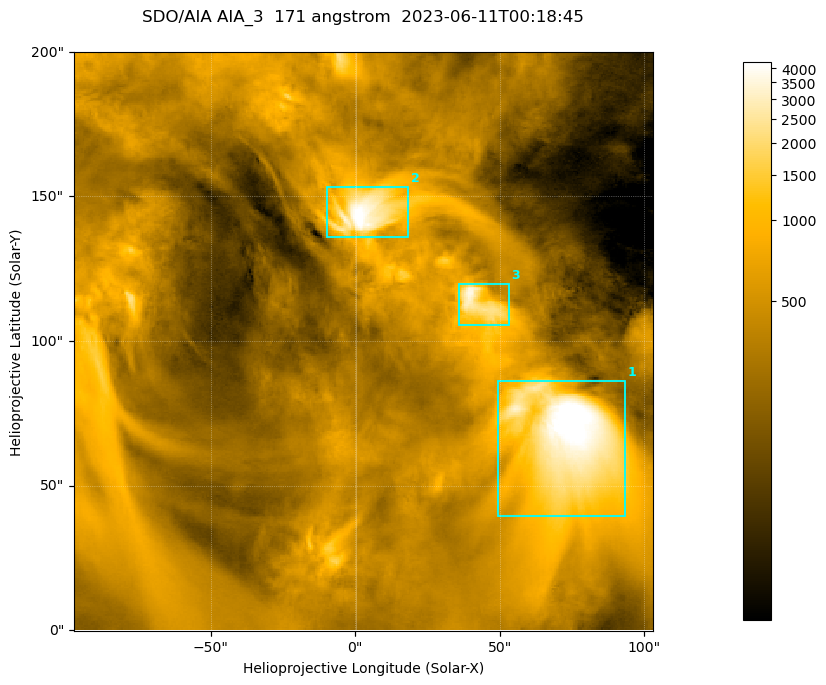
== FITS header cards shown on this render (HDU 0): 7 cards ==
TELESCOP= 'SDO/AIA '
INSTRUME= 'AIA_3   '
WAVELNTH=                  171
WAVEUNIT= 'angstrom'
DATE-OBS= '2023-06-11T00:18:45.352'
CTYPE1  = 'HPLN-TAN'
CTYPE2  = 'HPLT-TAN'

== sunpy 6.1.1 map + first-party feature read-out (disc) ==
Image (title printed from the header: SDO/AIA AIA_3  171 angstrom  2023-06-11T00:18:45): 334 x 334 px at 0.599 arcsec/px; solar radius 945 arcsec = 1577 px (partial field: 1.4% of the solar disc is inside the frame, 100% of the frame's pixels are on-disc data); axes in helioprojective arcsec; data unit not stated in the header (colour bar unlabelled)
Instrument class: DISC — disc imager (sunpy class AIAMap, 171 A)
Bright regions (active regions / flare kernels): reference = the on-disc median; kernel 3 px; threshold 5 sigma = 1077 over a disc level ~356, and >= 1.15x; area >= 111 px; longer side >= 4 px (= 2.4 arcsec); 3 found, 3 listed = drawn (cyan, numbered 1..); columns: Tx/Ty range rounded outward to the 2 arcsec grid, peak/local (2 s.f.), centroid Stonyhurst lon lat
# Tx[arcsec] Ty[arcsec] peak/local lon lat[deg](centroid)
1 48..94 38..86 15 +4 +4
2 -10..20 136..154 13 +0 +9
3 36..54 104..120 10 +3 +7